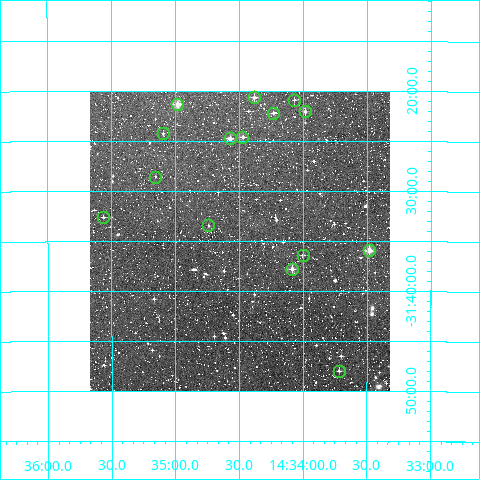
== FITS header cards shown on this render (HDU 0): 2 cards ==
NAXIS1  =                  300
NAXIS2  =                  300

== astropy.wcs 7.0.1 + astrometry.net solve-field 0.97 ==
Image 300 x 300 px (HDU 0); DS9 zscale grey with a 90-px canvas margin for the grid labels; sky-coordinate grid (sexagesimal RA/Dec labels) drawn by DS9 from the SOLVED WCS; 15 Tycho-2 reference stars matched to detected sources circled (green)
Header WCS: RA---TAN/DEC--TAN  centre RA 14:34:30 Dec -31:35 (218.62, -31.58 deg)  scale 6 arcsec/px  FOV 30.0' x 30.0'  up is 0 deg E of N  parity normal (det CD < 0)
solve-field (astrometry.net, Tycho-2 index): VERIFIED the header's WCS against the Tycho-2 star catalogue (verified at 2 index scales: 9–15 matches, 0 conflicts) and refined it, rather than solving blind
Solved WCS: RA---TAN-SIP/DEC--TAN-SIP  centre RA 14:34:30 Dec -31:35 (218.62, -31.58 deg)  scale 6 arcsec/px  FOV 30.0' x 30.0'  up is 0 deg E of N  parity normal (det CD < 0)
The solver's refit moves the header's centre by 1.2 arcsec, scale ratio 1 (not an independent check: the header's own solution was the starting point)
Tycho-2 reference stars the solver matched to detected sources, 15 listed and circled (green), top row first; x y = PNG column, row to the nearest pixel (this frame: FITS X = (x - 90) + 1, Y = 300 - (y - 92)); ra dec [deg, ICRS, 3 dp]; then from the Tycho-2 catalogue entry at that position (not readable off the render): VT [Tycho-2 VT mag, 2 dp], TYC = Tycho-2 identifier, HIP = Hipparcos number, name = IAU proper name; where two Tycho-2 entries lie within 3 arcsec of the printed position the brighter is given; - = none
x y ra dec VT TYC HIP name
254 98 218.596 -31.344 10.77 7296-1587-1 - -
294 101 218.517 -31.348 12.16 7296-1747-1 - -
177 105 218.745 -31.356 9.69 7296-348-1 - -
305 112 218.496 -31.367 11.19 7296-628-1 - -
273 114 218.558 -31.370 11.45 7296-1894-1 - -
163 134 218.773 -31.404 11.88 7296-1522-1 - -
242 138 218.618 -31.410 11.10 7296-1960-1 - -
230 139 218.643 -31.412 10.80 7296-814-1 - -
155 178 218.788 -31.476 11.87 7296-1405-1 - -
103 218 218.891 -31.543 12.13 7296-1721-1 - -
208 226 218.685 -31.557 11.27 7296-1845-1 - -
369 251 218.371 -31.599 10.19 7296-1253-1 - -
303 256 218.500 -31.607 11.73 7296-1115-1 - -
292 270 218.521 -31.630 10.76 7296-1322-1 - -
339 372 218.429 -31.800 11.58 7296-1809-1 - -